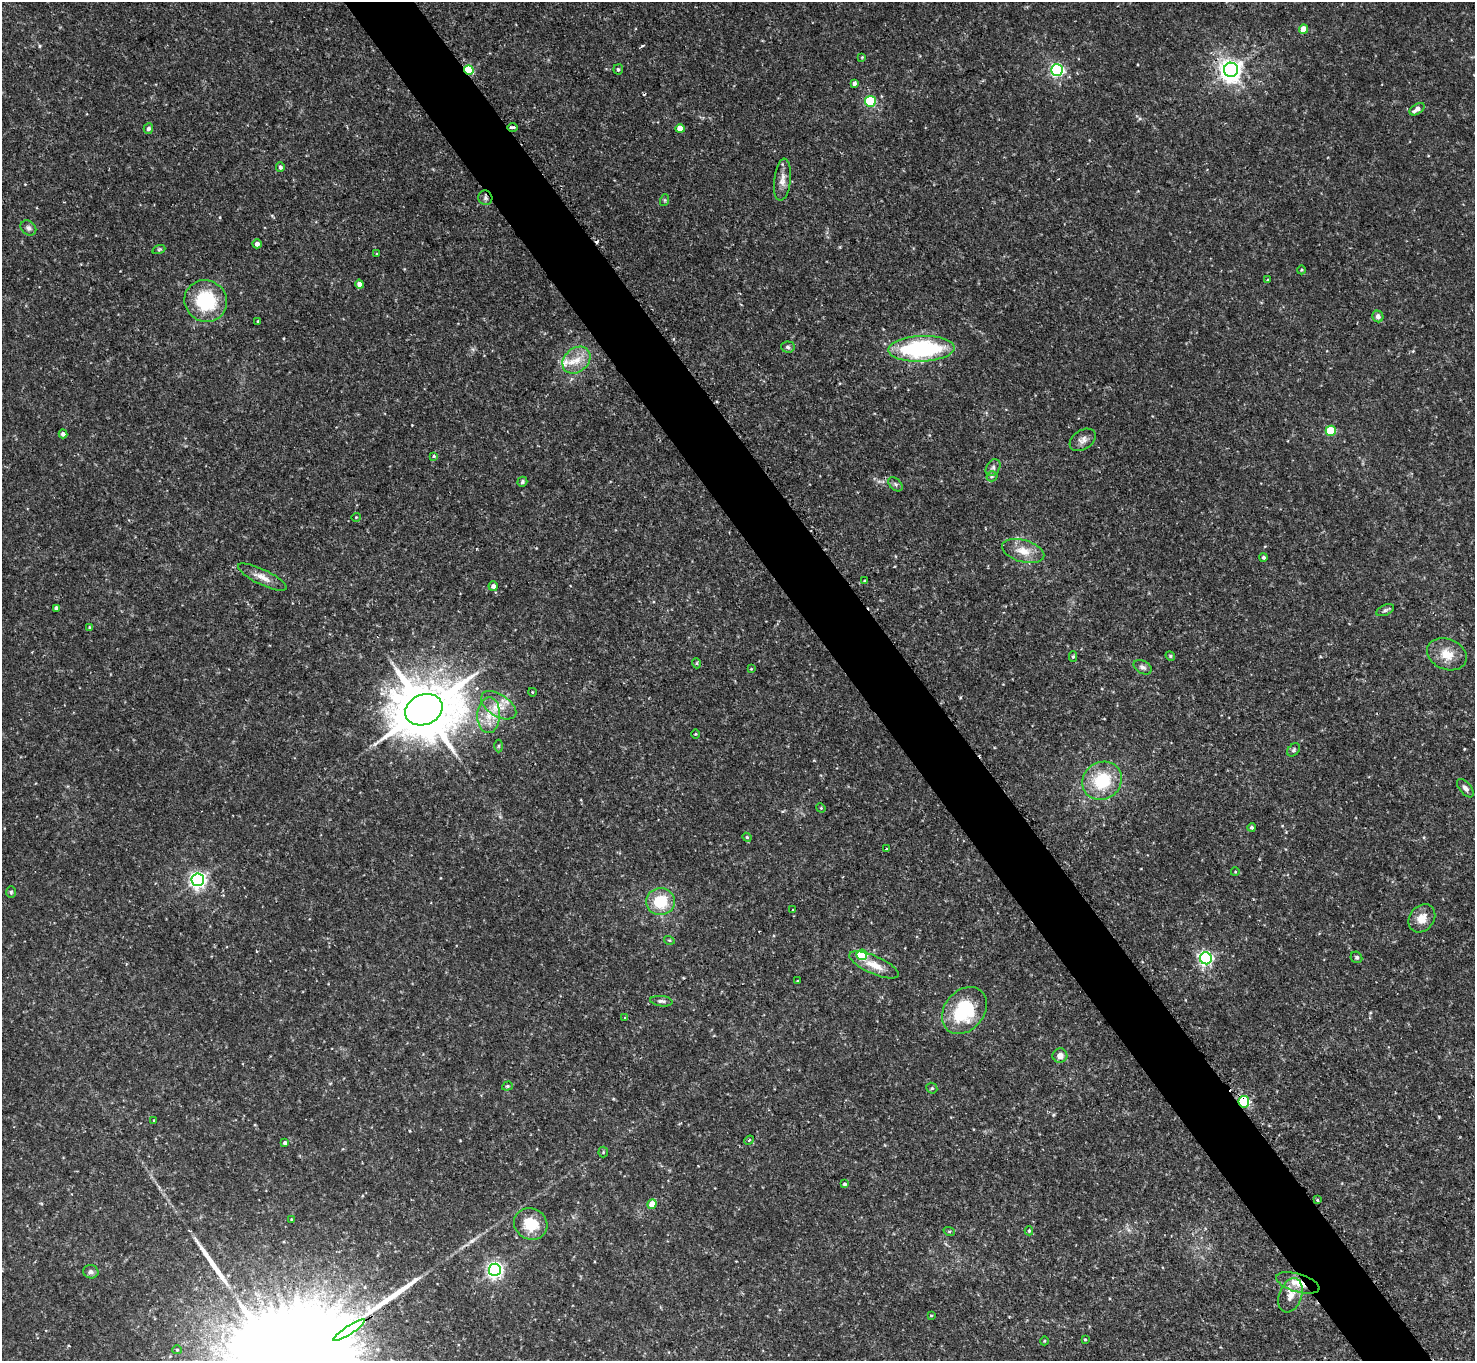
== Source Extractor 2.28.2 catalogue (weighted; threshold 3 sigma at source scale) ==
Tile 6 of 4 x 4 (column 2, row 2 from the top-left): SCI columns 1583-3055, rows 3237-4595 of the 6111 x 6115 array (HDU 1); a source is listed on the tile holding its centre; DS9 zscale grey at full resolution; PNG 1477 x 1363 px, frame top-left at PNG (2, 2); each listed source drawn as its Kron ellipse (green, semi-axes under 4 px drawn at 4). Shown black and unused: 5% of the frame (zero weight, under 2 of 3 exposures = <1% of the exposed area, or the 3 px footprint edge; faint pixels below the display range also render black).
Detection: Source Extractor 2.28.2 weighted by HDU 2 'WHT'; one run over the whole footprint, this tile lists its part. Background 0.0889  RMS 0.0077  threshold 0.0348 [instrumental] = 3 sigma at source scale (4.5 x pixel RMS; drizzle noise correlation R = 1.50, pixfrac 1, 0.05/0.05 arcsec/px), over >= 5 px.
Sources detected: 111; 5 cosmic-ray / hot-pixel residue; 1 long thin detection or spike segment (spike, bleed or trail) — neither listed nor drawn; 1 inside a brighter listed object's ellipse — not listed separately; the other 104 listed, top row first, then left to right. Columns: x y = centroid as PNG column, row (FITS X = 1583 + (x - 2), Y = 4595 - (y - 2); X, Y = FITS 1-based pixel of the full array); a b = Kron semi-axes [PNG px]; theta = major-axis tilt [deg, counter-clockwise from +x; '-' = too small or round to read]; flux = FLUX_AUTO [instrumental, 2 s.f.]
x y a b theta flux
1304 29 4 4 - 11
862 57 4 4 - 0.62
618 69 5 4 - 1.5
469 70 5 4 - 43
1057 70 6 6 - 150
1231 70 7 7 - 570
854 83 4 3 - 4.4
870 101 5 5 - 60
1417 109 8 5 34 5.3
513 127 5 3 - 2.5
148 129 5 5 - 2.4
680 129 4 4 - 8.6
280 167 5 4 - 1.9
782 180 21 8 83 6.4
485 198 7 7 - 2.2
665 200 6 4 72 0.96
28 228 8 7 - 2.4
257 244 4 4 - 3.5
159 249 6 4 19 1.1
376 254 4 2 - 0.63
1301 270 4 3 - 0.66
1268 280 4 3 - 0.66
359 284 4 4 - 3.3
206 301 22 20 -33 48
1378 317 6 5 - 2.7
258 321 4 2 - 0.56
788 347 7 5 -4 1.7
921 349 33 13 3 98
576 360 15 12 41 12
1331 431 5 5 - 37
63 434 4 4 - 2.7
1083 440 14 9 33 4.9
434 456 4 3 - 1.2
993 468 9 6 57 2.6
992 476 5 5 - 1.3
522 482 5 4 - 1.4
895 484 8 5 -44 1.9
356 517 4 4 - 0.71
1023 551 21 11 -16 12
1264 557 4 4 - 1.5
262 577 27 7 -26 7.8
865 581 3 2 - 0.7
493 586 5 4 - 3.2
56 608 4 4 - 2.9
1385 610 9 5 25 2.1
89 627 4 3 - 0.64
1447 654 20 15 -21 13
1170 656 5 4 - 1.1
1073 657 5 4 - 1.2
696 663 5 3 - 0.96
1143 667 10 6 -29 2.6
751 669 4 3 - 0.62
532 692 4 3 - 0.53
499 705 20 11 -33 12
424 710 19 15 21 6000
489 715 18 11 88 14
696 734 4 3 - 0.6
499 746 6 4 89 1
1294 750 7 5 43 1.4
1102 781 20 18 35 37
1465 788 11 6 -50 2.9
821 808 5 4 - 0.74
1252 827 4 4 - 1.4
747 837 4 4 - 1
887 848 3 3 - 1.6
1235 872 4 3 - 0.59
198 880 6 6 - 270
11 892 6 4 -89 1.2
660 902 14 13 - 29
793 909 3 3 - 1.8
1422 918 15 12 51 8.7
669 940 5 3 - 0.84
862 955 5 5 - 48
1356 957 6 5 - 1.4
1206 958 6 6 - 160
874 965 27 9 -24 11
798 981 3 2 - 0.63
661 1001 11 5 -7 2.2
964 1010 26 19 50 50
625 1018 4 3 - 4.3
1060 1056 7 7 - 5.4
507 1086 5 4 - 1.1
932 1088 6 5 - 1.1
1244 1102 5 5 - 78
154 1120 3 3 - 0.55
749 1140 5 4 - 1.2
285 1143 3 3 - 1.6
603 1152 5 5 - 0.94
845 1184 4 3 - 1.5
1317 1200 3 2 - 1.2
652 1204 5 4 - 8.6
291 1219 3 2 - 0.46
531 1224 17 15 -28 22
949 1231 6 3 -18 0.83
1029 1231 4 4 - 1
495 1270 6 6 - 280
91 1272 7 6 - 2.5
1298 1283 22 9 -16 11
1290 1295 18 11 69 8.3
931 1316 4 2 - 0.66
349 1330 19 3 33 3500
1085 1339 3 2 - 0.73
1044 1341 4 3 - 0.6
177 1350 5 4 - 0.99
Overlapping masked pixels (flux is a lower limit): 6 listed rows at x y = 469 70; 513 127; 485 198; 1244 1102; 1298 1283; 349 1330